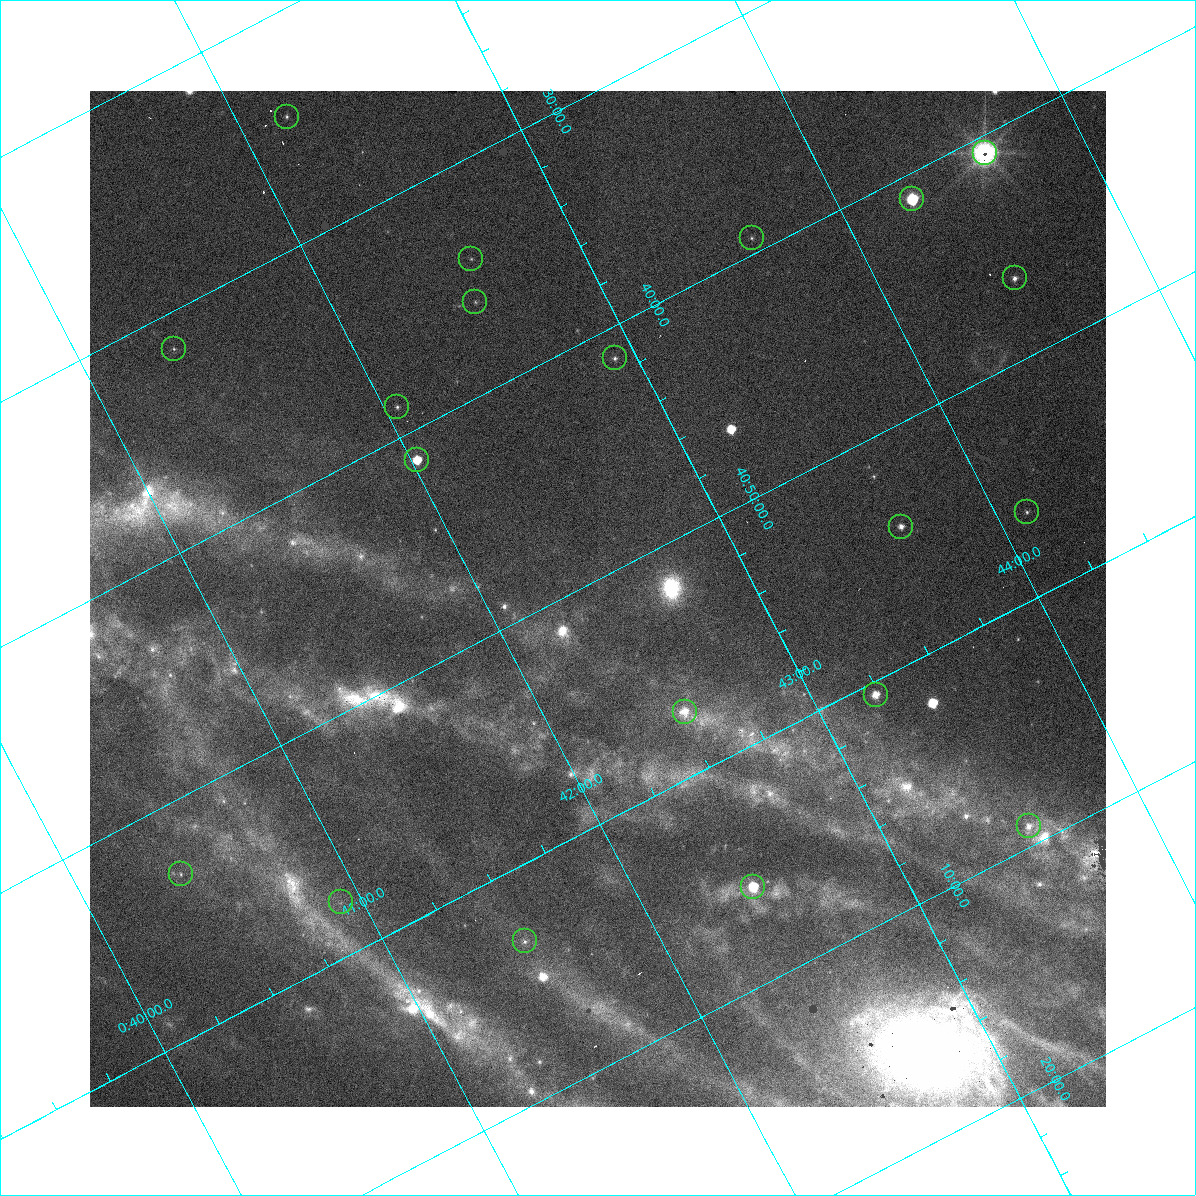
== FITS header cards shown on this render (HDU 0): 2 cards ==
NAXIS1  =                 1016 / length of data axis 1
NAXIS2  =                 1016 / length of data axis 2

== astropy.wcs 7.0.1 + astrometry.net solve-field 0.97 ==
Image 1016 x 1016 px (HDU 0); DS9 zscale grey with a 90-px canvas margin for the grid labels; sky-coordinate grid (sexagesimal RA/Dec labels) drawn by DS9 from the SOLVED WCS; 20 Tycho-2 reference stars matched to detected sources circled (green)
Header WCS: RA---SIN-SIP/DEC--SIN-SIP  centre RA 00:42:25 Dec +40:51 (10.60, +40.85 deg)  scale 2.76 arcsec/px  FOV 46.7' x 46.6'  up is +153 deg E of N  parity normal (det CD < 0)
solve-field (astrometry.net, Tycho-2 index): VERIFIED the header's WCS against the Tycho-2 star catalogue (verified at 3 index scales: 10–20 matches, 1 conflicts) and refined it, rather than solving blind
Solved WCS: RA---TAN-SIP/DEC--TAN-SIP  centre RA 00:42:25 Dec +40:51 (10.60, +40.85 deg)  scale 2.76 arcsec/px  FOV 46.7' x 46.6'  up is +153 deg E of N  parity normal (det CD < 0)
The solver's refit moves the header's centre by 0.73 arcsec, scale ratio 0.9998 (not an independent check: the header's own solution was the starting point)
Tycho-2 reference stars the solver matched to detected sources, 20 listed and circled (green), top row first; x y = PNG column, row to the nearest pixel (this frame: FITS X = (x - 90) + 1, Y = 1016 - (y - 91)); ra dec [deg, ICRS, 3 dp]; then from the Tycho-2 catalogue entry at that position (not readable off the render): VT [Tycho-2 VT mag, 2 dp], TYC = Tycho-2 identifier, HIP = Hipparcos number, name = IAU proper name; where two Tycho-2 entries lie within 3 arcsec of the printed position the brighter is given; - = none
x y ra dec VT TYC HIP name
287 117 10.547 +40.408 11.70 2801-1616-1 - -
985 153 11.155 +40.679 7.40 2801-1704-1 3494 -
912 199 11.070 +40.685 8.79 2801-887-1 3461 -
752 238 10.908 +40.655 11.40 2801-793-1 - -
471 259 10.647 +40.570 10.34 2801-551-1 - -
1015 278 11.126 +40.775 11.08 2801-632-1 - -
475 302 10.631 +40.601 10.67 2801-1597-1 - -
174 349 10.339 +40.526 11.30 2801-884-1 - -
615 358 10.730 +40.689 10.96 2801-1228-1 - -
397 407 10.513 +40.645 11.79 2801-1237-1 - -
417 460 10.506 +40.688 7.08 2801-2025-1 3293 -
1027 512 11.030 +40.938 11.35 2801-1210-1 - -
901 527 10.910 +40.904 10.39 2801-1024-1 - -
876 695 10.809 +41.009 9.29 2801-2078-1 - -
685 712 10.629 +40.954 9.37 2801-2009-1 3333 -
1029 826 10.886 +41.153 10.99 2801-2037-1 - -
181 874 10.099 +40.885 10.62 2801-1998-1 - -
753 887 10.609 +41.097 10.73 2801-2063-1 - -
341 902 10.230 +40.961 11.47 2801-2047-1 - -
525 941 10.377 +41.053 11.36 2801-2079-1 - -